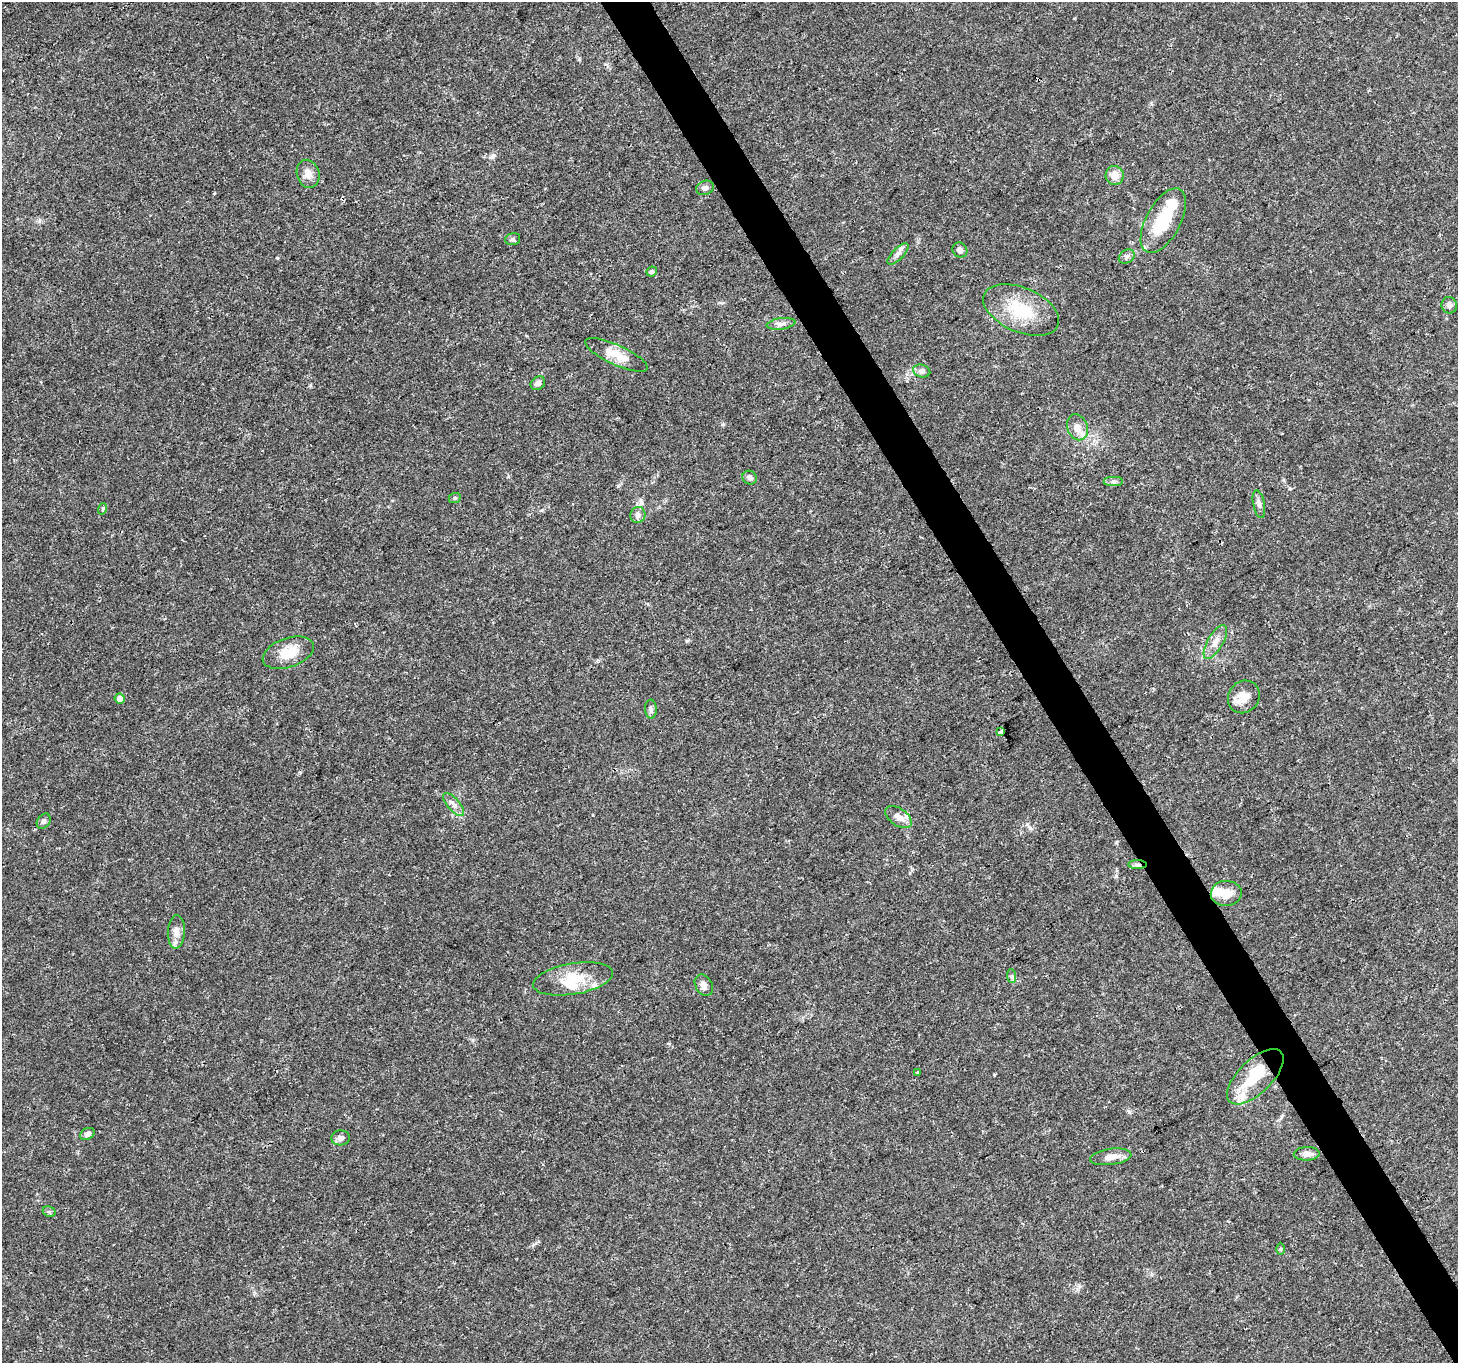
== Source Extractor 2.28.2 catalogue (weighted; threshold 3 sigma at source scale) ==
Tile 6 of 4 x 4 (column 2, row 2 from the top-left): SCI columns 1458-2913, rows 2834-4194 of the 5830 x 5727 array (HDU 1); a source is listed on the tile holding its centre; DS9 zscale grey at full resolution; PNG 1460 x 1365 px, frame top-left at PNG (2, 2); each listed source drawn as its Kron ellipse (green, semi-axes under 4 px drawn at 4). Shown black and unused: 3% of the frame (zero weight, under 3 of 4 exposures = <1% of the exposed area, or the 3 px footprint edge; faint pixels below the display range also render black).
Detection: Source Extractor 2.28.2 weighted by HDU 2 'WHT'; one run over the whole footprint, this tile lists its part. Background 0.0247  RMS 0.002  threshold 0.00883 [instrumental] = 3 sigma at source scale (4.5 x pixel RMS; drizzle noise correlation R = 1.50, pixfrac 1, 0.0396/0.0396 arcsec/px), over >= 5 px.
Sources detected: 51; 2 inside a brighter object's white glare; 1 cosmic-ray / hot-pixel residue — neither listed nor drawn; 3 inside a brighter listed object's ellipse — not listed separately; the other 45 listed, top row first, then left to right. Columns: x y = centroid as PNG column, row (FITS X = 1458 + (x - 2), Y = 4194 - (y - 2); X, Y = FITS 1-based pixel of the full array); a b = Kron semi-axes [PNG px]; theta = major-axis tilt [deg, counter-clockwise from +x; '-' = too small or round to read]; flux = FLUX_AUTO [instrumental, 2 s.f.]
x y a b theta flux
308 174 14 11 -75 1.7
1115 175 9 9 - 2.3
705 188 9 7 20 0.72
1163 221 35 17 62 9.6
513 239 8 5 15 0.46
960 250 8 7 - 0.78
898 254 14 5 46 0.9
1127 256 8 6 36 0.59
652 272 5 5 - 0.42
1449 305 8 7 - 0.82
1021 310 40 22 -23 9
781 324 14 5 8 0.92
616 355 34 10 -25 3.9
922 371 9 6 -16 0.62
538 383 8 6 39 0.73
1077 427 13 10 -70 1.8
750 477 7 6 - 0.75
1113 481 10 4 0 0.51
455 498 6 5 - 0.33
1259 504 14 5 -79 0.76
102 509 6 3 72 0.26
638 515 8 7 - 0.81
1215 642 19 7 60 1.7
288 653 27 14 19 4.6
1244 697 17 15 51 2.6
120 699 5 5 - 1.6
651 709 9 5 -88 0.57
1001 732 3 3 - 7.4
453 804 14 6 -49 1.1
898 817 15 8 -35 1.7
44 821 8 6 57 0.51
1137 864 9 4 -1 0.51
1226 893 15 12 3 2.9
176 932 17 8 87 1.5
1012 976 7 4 -88 0.41
573 979 40 15 10 6
704 985 11 8 -60 1.1
917 1072 3 3 - 0.51
1255 1077 36 16 44 10
87 1134 7 5 29 0.71
341 1138 9 7 6 0.81
1307 1154 13 6 2 1.1
1111 1157 21 8 8 1.9
49 1212 7 5 -28 0.37
1280 1249 6 4 -90 0.26
Overlapping masked pixels (flux is a lower limit): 1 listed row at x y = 1137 864
Unlisted compact peaks at least as high as the median listed source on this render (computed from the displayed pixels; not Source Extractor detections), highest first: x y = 277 258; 723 424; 1030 828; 493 155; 1116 876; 39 221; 994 1075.